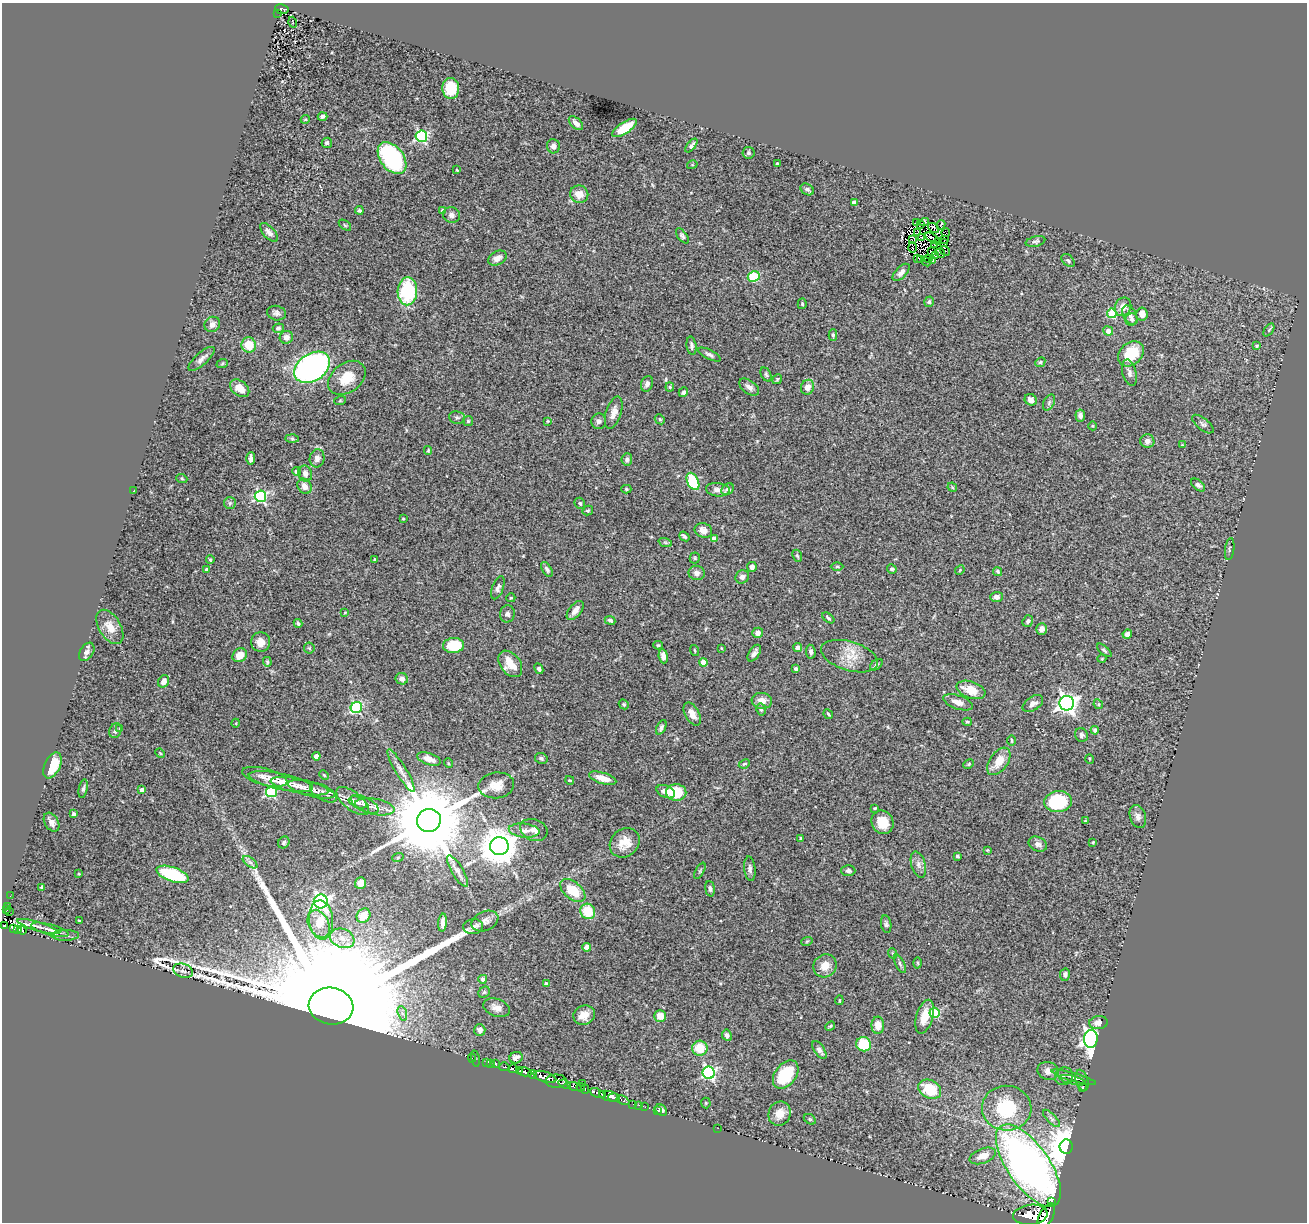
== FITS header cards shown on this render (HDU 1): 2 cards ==
NAXIS1  =                 1305
NAXIS2  =                 1220

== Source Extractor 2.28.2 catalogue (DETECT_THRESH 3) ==
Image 1305 x 1220 px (HDU 1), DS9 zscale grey, 1 PNG px = 1 image px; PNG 1309 x 1224 px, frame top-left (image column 1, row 1220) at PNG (2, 3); each listed source drawn as its Kron ellipse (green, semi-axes under 4 px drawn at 4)
Background 0.734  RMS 0.054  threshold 0.162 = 3 sigma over >= 5 px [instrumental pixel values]
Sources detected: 361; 4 with non-positive FLUX_AUTO (blend fragments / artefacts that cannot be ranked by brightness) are neither listed nor drawn; the other 357 listed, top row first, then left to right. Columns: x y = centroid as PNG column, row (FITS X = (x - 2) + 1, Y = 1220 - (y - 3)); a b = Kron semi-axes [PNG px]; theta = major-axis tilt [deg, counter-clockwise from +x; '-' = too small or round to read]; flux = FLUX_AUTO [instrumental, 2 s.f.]
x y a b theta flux
282 9 7 5 -10 51
278 13 3 2 - 4.1
293 22 5 3 - 7.9
451 88 10 8 -85 110
323 117 5 4 - 9
305 119 5 4 - 3.9
576 123 9 5 -44 18
624 128 14 5 33 85
421 136 6 5 - 480
327 143 5 5 - 11
691 145 8 3 51 8.5
553 146 7 6 - 12
748 153 6 6 - 8.3
392 158 18 11 -53 450
777 164 3 3 - 8.4
692 165 5 3 - 3.6
457 170 3 2 - 2.6
807 189 7 5 -30 8.2
579 194 9 8 - 41
854 203 4 4 - 22
359 210 4 3 - 5.5
442 210 4 3 - 7.8
451 215 8 7 - 14
925 222 4 3 - 8.9
917 223 3 2 - 4.8
345 225 7 3 -37 4.2
920 225 2 2 - 2.1
941 225 5 2 - 3.9
934 228 6 3 -38 0.93
269 232 12 5 -48 15
917 232 3 2 - 3.5
946 233 4 3 - 8.4
682 236 8 4 -54 7.8
922 237 2 2 - 2.3
932 238 8 3 -35 3.4
945 239 3 2 - 1.4
912 240 3 2 - 2
1035 241 10 5 13 8.2
939 242 3 2 - 0.48
943 242 3 2 - 2.2
935 244 4 2 - 1.5
912 248 5 2 - 1.3
931 251 3 2 - 4.4
945 251 5 2 - 2.3
940 253 5 2 - 3
935 255 3 2 - 1.2
497 258 10 7 28 21
928 258 2 2 - 2.6
917 259 3 2 - 3.1
920 260 4 3 - 2.8
1068 260 7 5 -39 7.2
933 261 3 2 - 2.1
926 262 4 2 - 1
901 272 11 5 46 16
754 277 6 5 - 230
407 291 14 10 87 260
929 302 5 4 - 6.9
802 304 5 4 - 4.7
1123 307 9 8 - 31
277 313 9 7 -14 13
1112 313 5 5 - 170
1142 314 6 6 - 29
1130 315 10 6 -61 19
1132 319 6 6 - 8.8
212 324 8 7 - 17
278 328 5 4 - 7.7
1269 330 7 4 53 5.4
1108 331 5 4 - 24
833 335 5 4 - 5.3
286 337 7 6 - 18
249 345 8 7 - 73
692 346 9 5 -82 10
1257 346 4 3 - 3.6
709 354 12 4 -26 11
1131 354 14 11 43 110
201 359 17 6 42 18
1040 362 5 4 - 5.3
222 364 6 4 20 3.9
312 367 19 13 34 1200
1129 373 13 7 -76 16
766 374 7 4 -63 6.2
347 378 21 14 37 76
777 379 5 4 - 4.7
647 384 8 5 70 15
670 387 4 4 - 4.4
749 387 11 6 -36 17
807 387 7 6 - 28
240 388 11 7 -39 33
683 392 5 4 - 8.9
1031 400 6 5 - 18
340 401 6 4 19 4.2
1049 403 8 5 65 7.4
614 412 17 7 72 29
1080 415 6 5 - 12
457 417 8 6 -8 8.9
660 419 5 4 - 5
468 421 5 5 - 5.5
548 421 4 4 - 3.6
599 421 8 7 - 11
1203 424 13 6 -39 10
1093 426 4 3 - 3
292 439 6 4 -1 5.8
1147 441 7 7 - 15
1182 445 4 4 - 2.8
428 450 4 4 - 3.4
317 458 9 7 80 16
251 459 6 4 87 12
627 459 6 5 - 8.5
297 471 4 4 - 21
305 474 8 6 -69 18
182 479 5 3 - 3.8
693 481 9 5 -64 190
1198 485 8 5 -39 9.8
304 486 8 6 -56 28
952 487 5 4 - 4
626 489 5 4 - 4.2
728 489 7 5 37 16
718 490 12 6 -6 20
134 491 2 2 - 2.1
260 496 6 6 - 450
230 503 6 6 - 7.3
580 503 6 5 - 5.9
588 511 5 4 - 5.8
403 519 4 3 - 3.4
703 530 9 7 -20 28
684 536 5 4 - 6.6
714 539 4 4 - 39
665 542 7 4 -19 6.1
1230 549 11 4 82 6.7
797 556 6 4 -67 4.6
695 558 5 5 - 4.9
210 560 4 3 - 4.4
374 560 4 3 - 3.4
837 566 6 4 0 5.1
752 567 5 5 - 15
207 569 4 4 - 11
547 569 8 4 -60 10
892 569 5 5 - 7.5
960 570 5 4 - 4.2
998 571 5 3 - 6
697 573 8 7 - 14
742 577 7 6 - 14
498 588 12 5 70 12
996 597 6 5 - 16
511 598 4 4 - 3.6
575 611 11 6 51 19
345 613 3 3 - 4.2
507 614 8 7 - 11
828 618 7 4 -39 5.5
610 620 5 4 - 7.7
1028 621 6 5 - 9.3
298 623 4 3 - 7.2
110 627 19 11 -59 41
1042 629 6 5 - 18
758 633 5 5 - 18
1127 634 5 4 - 15
261 642 10 9 - 32
454 645 10 7 3 110
658 645 5 4 - 4.4
798 647 4 4 - 20
309 648 5 5 - 5.2
721 648 2 2 - 2.8
695 650 6 2 -71 3.3
1104 650 9 3 -41 6.7
87 652 10 6 56 15
811 652 7 5 -82 9.5
754 653 9 5 57 14
240 655 7 6 - 41
663 656 7 4 -83 24
849 656 29 14 -17 73
1102 658 4 3 - 2.8
267 662 5 4 - 4.9
703 662 4 4 - 41
510 664 15 10 -52 58
876 665 7 4 39 6.6
539 669 6 4 -63 7.8
796 669 4 3 - 9
402 679 6 5 - 16
164 681 6 5 - 19
971 690 15 8 -19 59
762 701 10 8 -7 29
958 702 15 6 -18 29
1067 703 7 7 - 1800
624 704 5 4 - 4.9
1033 704 11 6 34 17
1098 704 5 4 - 4.3
356 707 6 5 - 360
761 709 6 5 - 7.3
692 714 12 7 -60 28
828 714 5 2 - 4.2
967 722 5 4 - 4.8
236 723 4 3 - 2.4
661 727 8 4 65 9.6
120 729 4 3 - 5.2
1095 730 4 4 - 13
115 731 7 6 - 9.8
1081 735 7 6 - 8.3
1012 741 5 2 - 4.1
160 753 5 4 - 3.1
316 756 4 4 - 24
541 758 6 5 - 7
429 759 12 5 -18 27
1090 759 5 3 - 3.1
999 761 16 9 55 54
448 763 5 3 - 3.2
744 764 6 3 26 4.3
969 764 5 3 - 4.4
52 765 14 8 64 87
401 771 25 5 -59 28
324 775 5 3 - 3.7
265 777 23 8 -14 32
603 778 14 5 -17 44
570 780 4 3 - 3.5
281 782 33 8 -12 57
496 785 18 13 9 47
300 786 29 7 -11 34
83 789 9 4 79 7.9
311 789 24 7 -15 32
142 790 4 4 - 19
272 792 5 5 - 350
666 792 10 6 -23 31
676 792 10 8 -2 100
323 793 15 7 -31 19
353 801 19 9 -38 29
358 802 9 5 -22 11
1058 802 14 10 6 250
365 804 15 7 -27 18
375 807 20 8 -10 35
875 808 3 3 - 3.4
73 814 4 3 - 7
1138 816 12 8 -74 17
429 821 12 11 - 58000
1085 821 3 3 - 3.5
51 822 10 6 -59 18
882 822 12 10 -59 61
534 830 14 10 -22 24
524 831 15 7 -6 24
800 838 4 3 - 4.1
284 842 6 5 - 6.3
1093 842 3 3 - 3.5
625 843 16 13 42 51
1038 844 9 7 -25 15
499 846 9 9 - 8400
987 850 4 4 - 3.2
957 856 3 3 - 5
398 857 6 3 20 4.3
250 862 8 4 -36 10
918 864 13 7 -73 19
750 869 12 5 -85 12
457 871 18 5 -59 18
700 871 9 3 61 4.9
848 871 7 5 -1 9.4
79 874 4 3 - 2.7
173 874 16 7 -19 230
360 883 6 5 - 18
42 888 3 3 - 5.2
710 889 8 4 -84 9.6
573 890 15 8 -39 110
10 896 2 2 - 6.2
321 902 7 7 - 1100
8 906 3 2 - 12
7 909 3 2 - 2
588 911 8 7 - 99
9 912 2 2 - 4.7
363 916 7 6 - 54
79 920 3 2 - 2.5
321 920 19 12 -85 68
485 921 14 9 24 20
442 923 9 3 85 14
319 924 14 10 -61 43
886 924 9 5 -81 7.7
4 926 4 2 - 86
38 926 22 4 -17 23
473 927 10 7 4 14
14 929 3 3 - 160
18 930 4 3 - 41
50 930 19 5 -15 26
22 931 4 3 - 36
65 935 14 5 0 14
342 938 12 9 -22 36
807 941 6 3 19 3.7
587 947 4 4 - 37
892 953 5 3 - 3.7
918 963 5 3 - 4.4
900 964 10 4 -64 7.9
825 966 12 11 - 41
183 971 10 6 -19 12
1065 975 6 5 - 10
483 979 4 4 - 15
546 984 4 4 - 13
484 992 6 5 - 5.3
839 1000 5 2 - 3.3
331 1006 22 18 -10 370000
497 1008 14 8 -19 25
402 1013 7 4 -71 10
935 1013 5 5 - 230
584 1015 11 9 23 39
660 1016 6 6 - 39
925 1017 17 8 74 56
1098 1023 9 6 9 23
878 1025 8 6 -90 37
830 1026 5 4 - 4.6
480 1030 6 5 - 17
727 1035 6 4 -64 11
1091 1039 9 7 88 1700
864 1044 7 7 - 130
700 1048 8 7 - 79
819 1050 10 5 -56 15
472 1058 4 2 - 7.1
516 1058 7 5 25 13
475 1059 8 3 -79 10
486 1062 3 2 - 7.6
491 1063 2 2 - 4.6
496 1064 3 3 - 80
504 1067 5 3 - 290
513 1069 4 3 - 70
520 1071 3 2 - 240
1048 1071 11 9 -14 24
525 1072 7 4 -13 580
709 1073 6 6 - 620
532 1074 4 3 - 320
786 1075 16 10 53 130
1064 1076 9 8 - 13
545 1077 12 5 -18 1800
1074 1077 23 4 -16 15
1072 1080 14 3 -13 12
1082 1080 11 6 -72 9.2
556 1081 11 6 0 330
582 1083 4 2 - 47
565 1084 6 3 -21 240
574 1086 7 3 -15 370
581 1087 4 3 - 160
1083 1087 4 3 - 3
585 1089 5 3 - 97
930 1089 12 9 -29 110
597 1093 8 3 -22 850
603 1094 3 2 - 90
609 1096 10 5 -14 660
614 1098 6 3 -4 180
623 1100 7 4 -27 87
706 1103 5 5 - 4.2
633 1104 2 2 - 3.9
639 1105 3 2 - 11
645 1107 2 2 - 2.1
1007 1108 25 22 -5 220
657 1110 3 2 - 9.3
661 1110 6 5 - 12
780 1114 12 11 - 43
1051 1118 11 4 -46 11
810 1119 6 4 -30 5.2
718 1128 2 2 - 23
1066 1147 7 6 - 9100
983 1156 14 7 22 40
1028 1165 48 21 -55 1200
1052 1201 2 2 - 580
1030 1215 17 10 6 2600
1046 1216 14 7 63 1300
At the frame edge (FLAGS 8, measured only in part): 2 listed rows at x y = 4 926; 1046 1216
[4 non-positive-flux detections neither listed nor drawn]